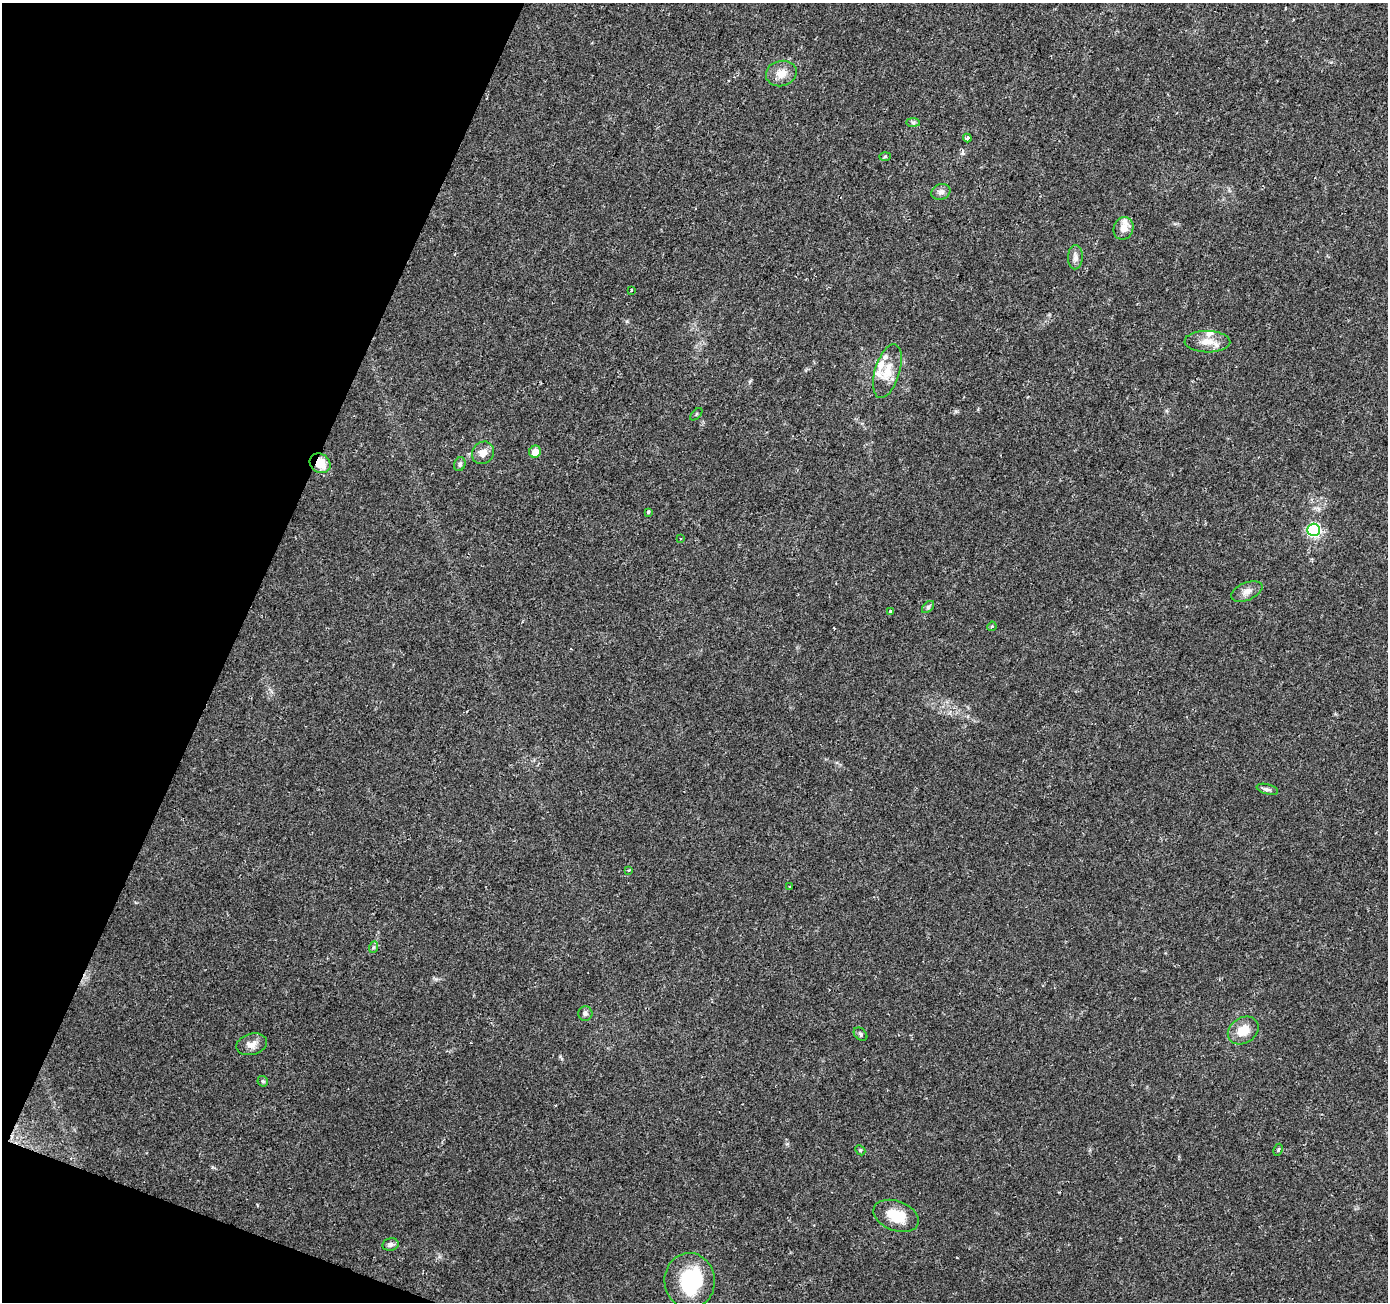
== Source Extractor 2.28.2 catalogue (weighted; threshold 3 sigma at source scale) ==
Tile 9 of 4 x 4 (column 1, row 3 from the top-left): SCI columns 1-1386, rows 1510-2809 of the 5551 x 5684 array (HDU 1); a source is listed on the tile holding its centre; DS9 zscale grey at full resolution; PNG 1390 x 1304 px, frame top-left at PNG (2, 3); each listed source drawn as its Kron ellipse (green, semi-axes under 4 px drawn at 4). Shown black and unused: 19% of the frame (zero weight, under 2 of 3 exposures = <1% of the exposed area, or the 3 px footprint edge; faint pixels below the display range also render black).
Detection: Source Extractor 2.28.2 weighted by HDU 2 'WHT'; one run over the whole footprint, this tile lists its part. Background 0.0336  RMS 0.0034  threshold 0.0155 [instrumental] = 3 sigma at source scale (4.5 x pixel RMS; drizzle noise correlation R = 1.50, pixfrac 1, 0.0396/0.0396 arcsec/px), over >= 5 px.
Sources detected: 43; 2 inside a brighter object's white glare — neither listed nor drawn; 5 inside a brighter listed object's ellipse — not listed separately; the other 36 listed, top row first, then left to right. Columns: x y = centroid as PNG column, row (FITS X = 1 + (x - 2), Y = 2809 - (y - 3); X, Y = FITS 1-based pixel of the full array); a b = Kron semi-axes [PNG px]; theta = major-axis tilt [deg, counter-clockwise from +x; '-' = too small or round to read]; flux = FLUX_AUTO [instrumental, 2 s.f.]
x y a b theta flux
781 73 15 12 14 4.1
913 122 7 4 -1 0.65
967 138 4 3 - 1.7
885 157 6 4 2 0.43
941 192 10 7 19 1.6
1123 228 11 10 - 3.2
1075 257 12 7 88 1.6
631 290 3 2 - 0.52
1207 342 23 10 -1 4.7
887 371 28 12 73 6.3
696 414 7 3 45 0.38
535 452 6 5 - 3.9
483 453 12 10 48 2.9
320 463 11 9 -36 6.8
460 464 7 5 68 0.78
648 512 3 3 - 1.7
1313 530 6 6 - 56
680 538 3 3 - 0.34
1247 591 16 8 23 2.5
928 607 7 4 45 0.69
891 611 4 3 - 1.5
992 626 5 3 - 0.45
1267 789 11 5 -14 1.1
629 870 3 3 - 0.32
790 887 3 2 - 0.41
374 947 6 4 69 0.55
585 1014 7 7 - 0.93
1243 1030 16 12 34 5.9
861 1034 8 5 -43 0.7
252 1044 16 10 15 2.7
263 1081 6 5 - 0.48
860 1150 5 4 - 0.44
1278 1150 6 3 62 0.5
896 1216 23 14 -21 9.3
390 1244 8 6 11 1.2
690 1281 28 25 -86 19
Overlapping masked pixels (flux is a lower limit): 1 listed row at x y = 320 463